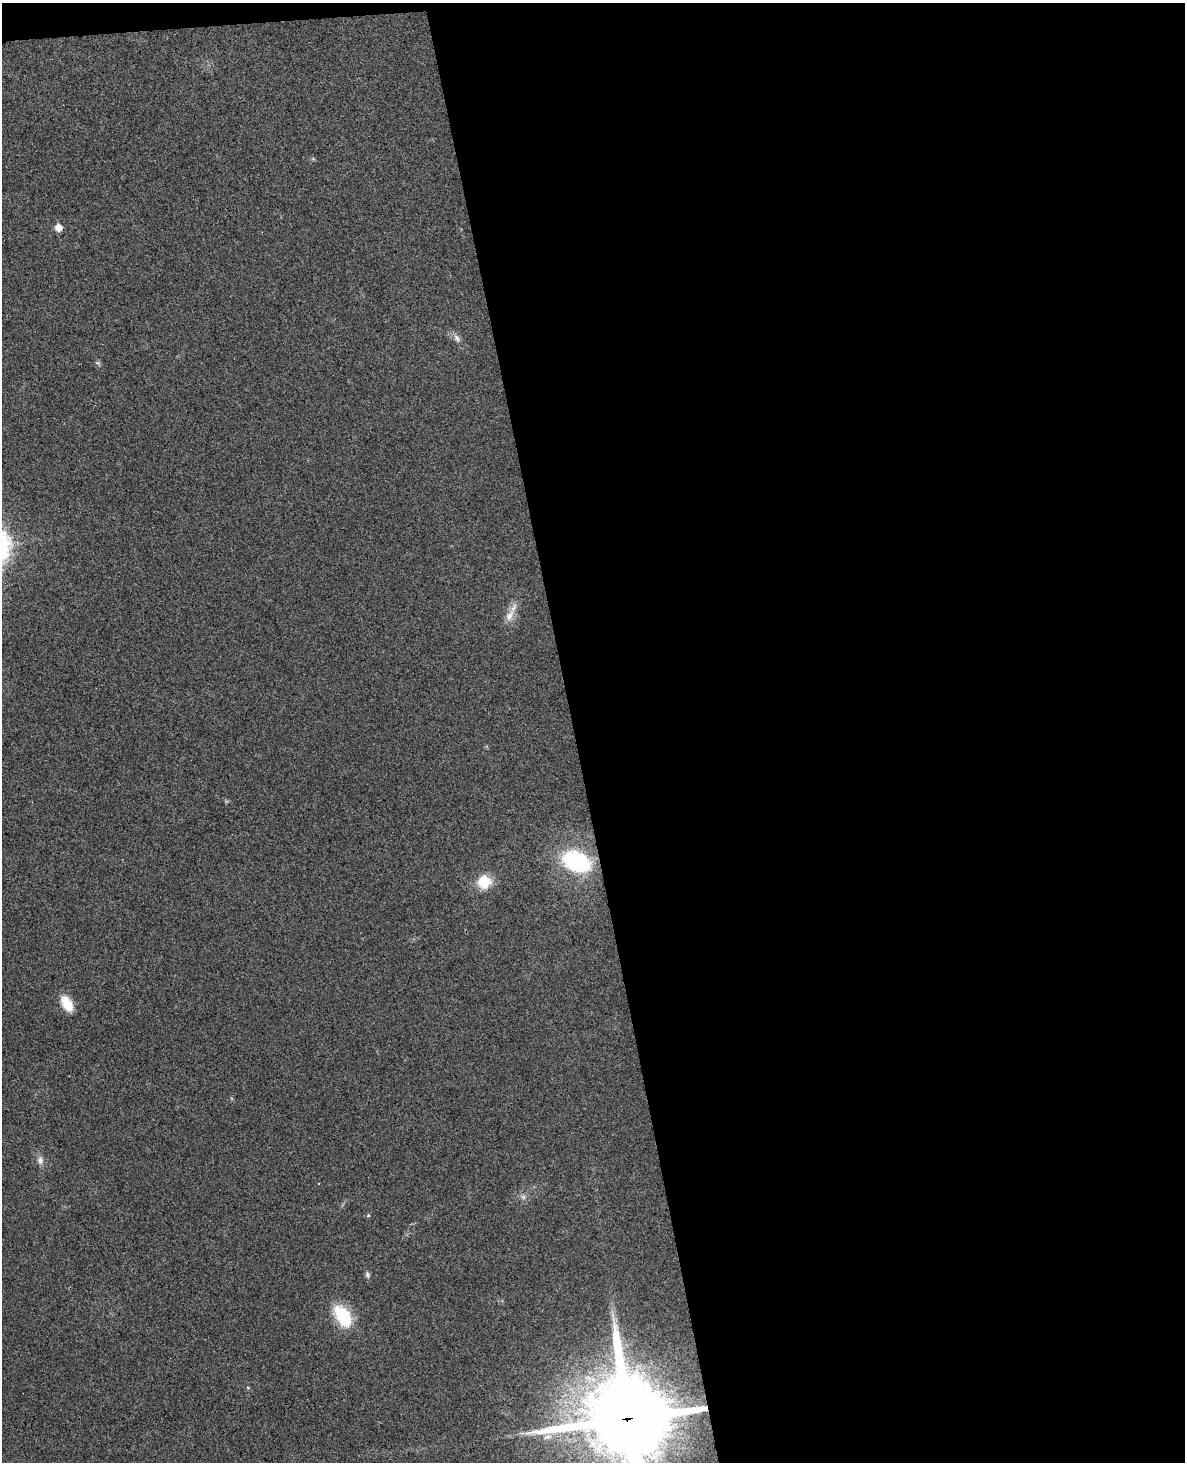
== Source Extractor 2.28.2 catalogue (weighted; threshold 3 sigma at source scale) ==
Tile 4 of 4 x 3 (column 4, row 1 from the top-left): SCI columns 3605-4787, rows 3067-4526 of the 4844 x 4780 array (HDU 1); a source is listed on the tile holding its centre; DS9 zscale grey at full resolution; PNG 1187 x 1464 px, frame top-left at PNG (2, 3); no overlay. Shown black and unused: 52% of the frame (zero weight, under 3 of 4 exposures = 6% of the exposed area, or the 3 px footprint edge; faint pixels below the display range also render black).
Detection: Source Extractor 2.28.2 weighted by HDU 2 'WHT'; one run over the whole footprint, this tile lists its part. Background 0.0217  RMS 0.0058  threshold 0.0262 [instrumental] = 3 sigma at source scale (4.5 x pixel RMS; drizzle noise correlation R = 1.50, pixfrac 1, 0.05/0.05 arcsec/px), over >= 5 px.
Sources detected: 16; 1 too faint to see at this stretch — not listed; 1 inside a brighter listed object's ellipse — not listed separately; the other 14 listed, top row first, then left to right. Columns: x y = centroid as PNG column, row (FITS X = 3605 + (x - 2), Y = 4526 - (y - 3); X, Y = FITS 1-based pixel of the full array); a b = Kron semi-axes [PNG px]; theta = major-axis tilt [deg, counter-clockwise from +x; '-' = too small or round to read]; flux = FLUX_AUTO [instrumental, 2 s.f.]
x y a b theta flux
313 159 6 4 -43 0.81
58 227 5 5 - 9.2
457 338 12 8 -59 3
98 363 8 5 -19 1.2
509 615 20 11 65 6.6
576 861 26 17 -24 65
484 882 17 15 26 15
67 1004 20 11 -59 12
40 1160 13 8 -86 3.5
368 1215 5 4 - 0.84
367 1275 9 6 -77 1.6
343 1316 29 17 -55 25
248 1388 5 4 - 0.68
627 1418 31 28 -78 7600
Overlapping masked pixels (flux is a lower limit): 1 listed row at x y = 627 1418
Isophote crosses this tile's border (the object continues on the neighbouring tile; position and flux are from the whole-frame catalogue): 1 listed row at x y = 627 1418